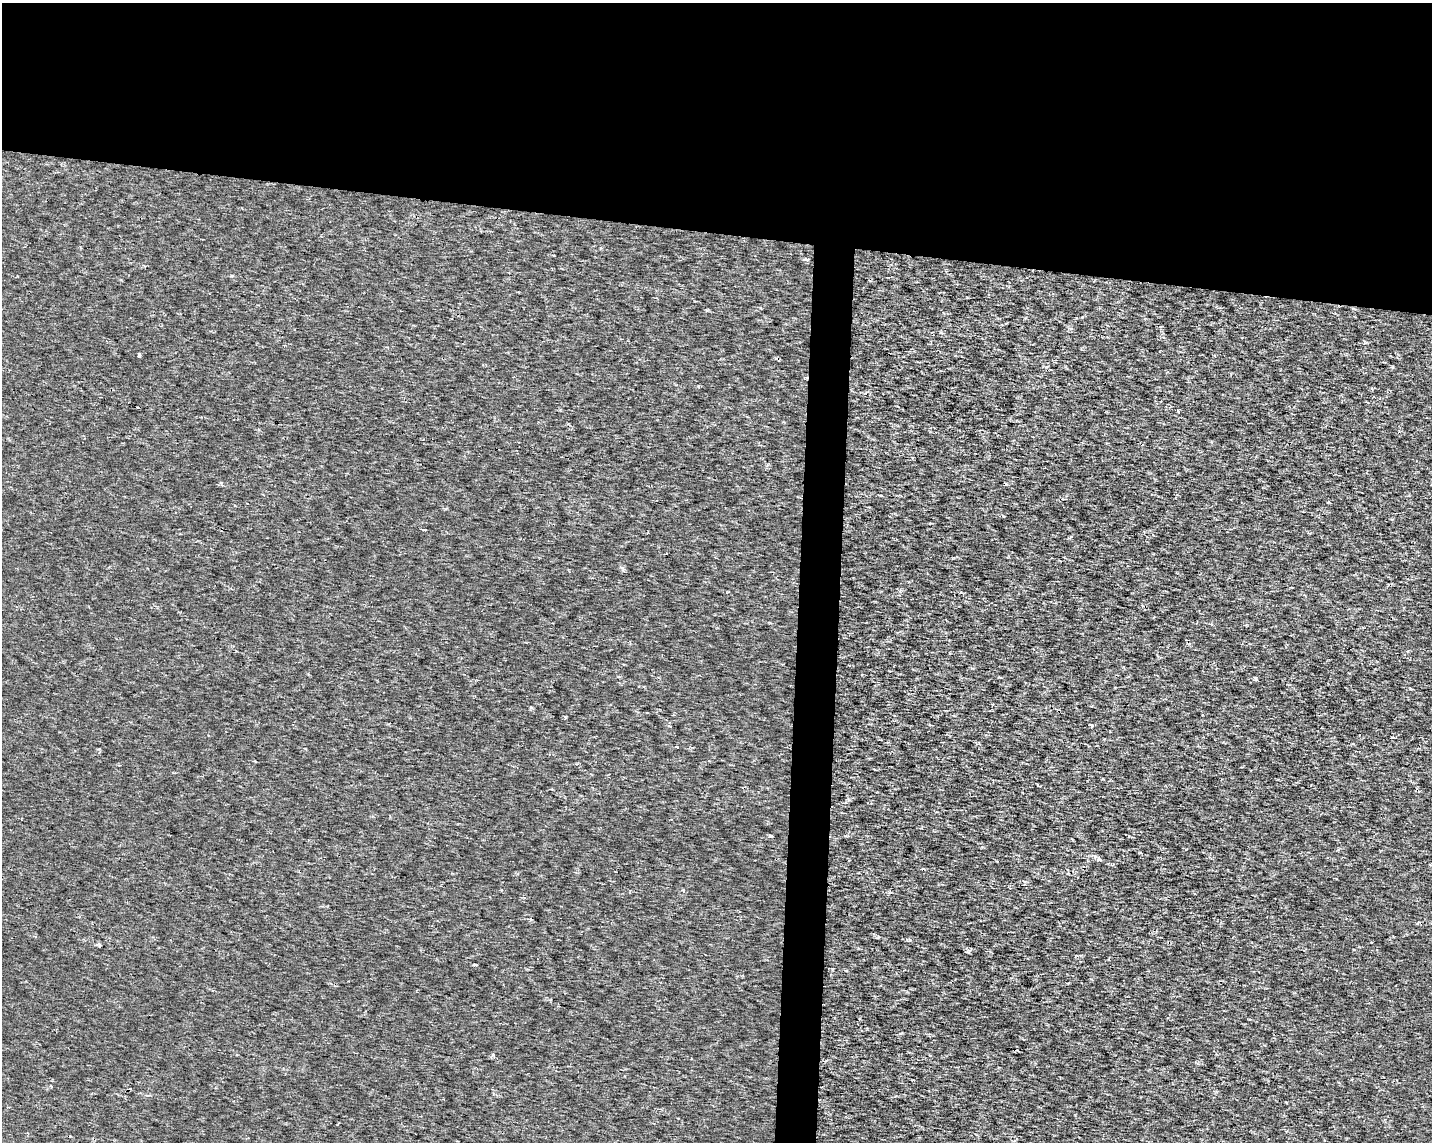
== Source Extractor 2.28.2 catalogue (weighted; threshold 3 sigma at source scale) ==
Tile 2 of 3 x 4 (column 2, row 1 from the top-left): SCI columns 1658-3087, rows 3430-4569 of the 4801 x 4569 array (HDU 1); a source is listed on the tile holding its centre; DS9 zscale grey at full resolution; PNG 1434 x 1144 px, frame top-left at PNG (2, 3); no overlay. Shown black and unused: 22% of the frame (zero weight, under 2 of 3 exposures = <1% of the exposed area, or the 3 px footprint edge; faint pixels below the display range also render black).
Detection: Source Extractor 2.28.2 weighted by HDU 2 'WHT'; one run over the whole footprint, this tile lists its part. Background 1.43e-04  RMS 0.0016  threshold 0.00703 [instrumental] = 3 sigma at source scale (4.5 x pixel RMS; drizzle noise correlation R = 1.50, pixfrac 1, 0.0396/0.0396 arcsec/px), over >= 5 px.
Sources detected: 15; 1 cosmic-ray / hot-pixel residue — not listed; the other 14 listed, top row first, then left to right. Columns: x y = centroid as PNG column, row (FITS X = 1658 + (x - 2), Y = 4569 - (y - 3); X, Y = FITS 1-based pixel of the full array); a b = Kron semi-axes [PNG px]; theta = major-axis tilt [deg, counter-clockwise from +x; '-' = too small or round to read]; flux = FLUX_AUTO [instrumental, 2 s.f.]
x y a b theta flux
807 259 5 4 - 0.33
139 355 3 3 - 0.39
880 495 4 2 - 0.13
424 530 4 3 - 0.31
1256 679 4 3 - 0.28
531 708 3 3 - 0.4
1091 725 4 3 - 0.42
676 746 4 3 - 0.14
771 836 4 3 - 0.39
1095 856 6 5 - 0.37
683 891 4 3 - 0.18
99 945 6 3 -61 0.24
475 964 4 3 - 0.15
493 1055 6 4 70 0.27
Unlisted compact peaks at least as high as the median listed source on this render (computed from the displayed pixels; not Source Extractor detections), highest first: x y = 910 940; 1392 737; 707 310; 1410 689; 698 386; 565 717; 99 749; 622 568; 221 483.